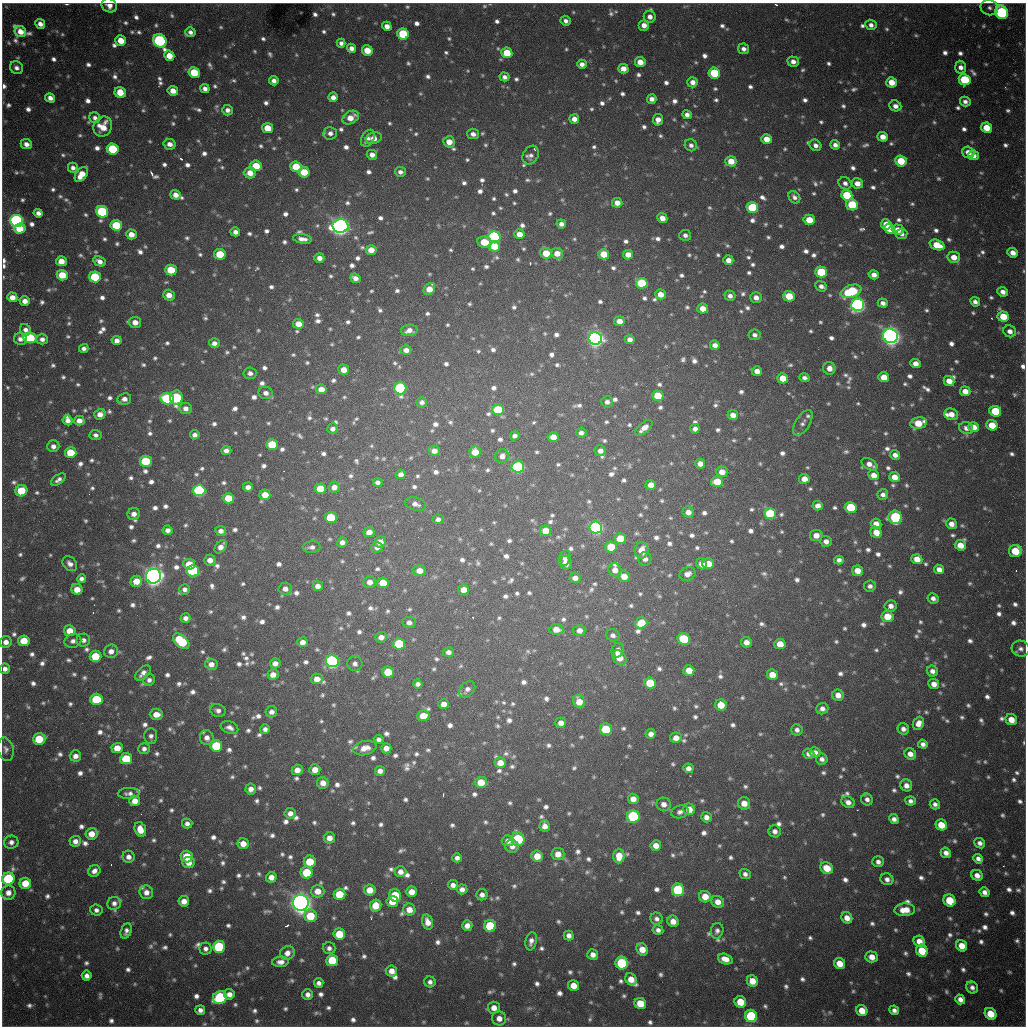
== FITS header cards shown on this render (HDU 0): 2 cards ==
NAXIS1  =                 1024 / length of data axis 1
NAXIS2  =                 1024 / length of data axis 2

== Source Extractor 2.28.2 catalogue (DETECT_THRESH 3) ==
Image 1024 x 1024 px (HDU 0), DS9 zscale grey, 1 PNG px = 1 image px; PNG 1028 x 1028 px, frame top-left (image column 1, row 1024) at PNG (2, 3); each listed source drawn as its Kron ellipse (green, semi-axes under 4 px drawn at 4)
Background 1020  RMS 26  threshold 77.4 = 3 sigma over >= 5 px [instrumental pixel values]
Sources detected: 1487; of the 1487, the 500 brightest by FLUX_AUTO listed and drawn (987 fainter detections omitted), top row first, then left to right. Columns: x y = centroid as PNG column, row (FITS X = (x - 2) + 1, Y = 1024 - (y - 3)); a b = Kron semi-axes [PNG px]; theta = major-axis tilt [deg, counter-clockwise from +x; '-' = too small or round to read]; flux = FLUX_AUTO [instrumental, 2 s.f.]
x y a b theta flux
109 5 8 6 -31 1.4e+04
989 8 9 7 -19 7.4e+03
1002 12 7 6 - 2.8e+05
650 17 6 6 - 1.2e+04
565 21 5 5 - 8.1e+03
40 24 5 4 - 1.2e+04
644 25 5 5 - 1.4e+04
871 25 6 5 - 8.5e+03
387 26 5 4 - 1.3e+04
20 32 6 5 - 2.0e+04
190 32 5 4 - 7.6e+03
403 34 6 5 - 1.1e+05
121 41 5 5 - 3.0e+04
160 41 7 6 - 3.2e+05
341 43 4 4 - 7.4e+03
351 48 5 4 - 1.0e+04
743 49 6 5 - 8.9e+03
367 50 5 5 - 3.2e+04
507 53 5 5 - 5.2e+04
169 56 5 5 - 2.9e+04
640 62 5 5 - 2.1e+04
793 62 5 5 - 1.1e+04
582 64 5 4 - 1.0e+04
961 67 6 5 - 1.0e+04
16 68 7 6 - 8.5e+03
623 69 5 4 - 1.8e+04
194 72 6 5 - 6.7e+04
714 73 6 5 - 8.9e+04
504 77 5 4 - 7.7e+03
965 80 6 5 - 1.1e+05
274 81 5 4 - 9.4e+03
692 82 5 5 - 1.3e+04
892 82 5 5 - 2.8e+04
205 88 5 4 - 9.2e+03
173 91 5 4 - 1.8e+04
120 92 6 5 - 3.6e+04
333 97 5 4 - 1.1e+04
50 98 5 4 - 1.1e+04
652 99 5 4 - 1.1e+04
965 101 5 5 - 8.1e+03
895 106 6 5 - 1.1e+04
227 110 5 5 - 8.6e+03
687 115 5 4 - 9.6e+03
95 118 6 5 - 7.4e+03
351 118 9 6 30 2.5e+04
574 119 5 4 - 1.4e+04
658 120 6 5 - 1.5e+04
103 127 10 9 - 3.4e+04
268 128 5 5 - 3.9e+04
987 128 5 5 - 3.6e+04
330 133 7 6 - 9.4e+03
473 134 6 5 - 9.8e+03
883 137 5 4 - 1.7e+04
368 138 9 6 59 7.6e+03
374 138 8 5 18 1.9e+04
767 139 5 5 - 2.5e+04
449 142 6 5 - 2.1e+04
26 144 6 5 - 1.2e+04
170 144 6 5 - 1.2e+04
691 145 6 6 - 8.1e+03
815 145 6 5 - 8.9e+03
835 145 5 4 - 1.0e+04
113 149 6 5 - 1.2e+05
968 152 6 5 - 1.8e+04
372 155 5 5 - 1.2e+04
531 155 10 7 59 8.8e+03
973 155 5 5 - 1.1e+04
731 161 5 5 - 3.1e+04
901 161 6 5 - 5.6e+04
256 166 6 5 - 5.0e+04
296 167 6 5 - 5.5e+04
73 168 5 5 - 8.2e+03
304 172 6 5 - 4.6e+04
400 172 5 5 - 7.4e+03
250 173 6 5 - 2.2e+04
81 175 8 5 53 2.9e+04
845 183 7 6 - 8.8e+03
857 183 6 5 - 1.7e+04
176 195 5 4 - 1.6e+04
847 195 6 5 - 8.2e+04
794 197 7 5 -52 7.6e+03
617 203 5 5 - 1.7e+04
852 205 6 5 - 9.3e+04
752 208 6 5 - 1.5e+05
102 212 6 5 - 2.0e+05
38 213 5 4 - 9.0e+03
662 218 5 4 - 1.5e+04
809 220 6 5 - 4.2e+04
17 221 6 6 - 6.0e+05
561 224 5 4 - 9.1e+03
886 224 5 5 - 2.5e+04
116 225 6 5 - 9.1e+04
341 226 8 7 - 1.3e+06
20 229 6 5 - 3.8e+04
890 229 5 5 - 2.6e+04
898 230 6 5 - 1.9e+04
235 232 5 4 - 1.0e+04
131 234 5 5 - 2.1e+04
519 234 5 5 - 1.9e+04
902 234 5 5 - 7.6e+03
685 235 6 5 - 7.4e+03
494 237 6 5 - 3.4e+05
302 239 9 5 -9 1.2e+04
484 242 7 5 -11 4.6e+04
937 245 8 5 -20 4.0e+04
494 246 6 5 - 4.7e+04
371 250 5 5 - 2.4e+04
546 253 6 5 - 4.0e+04
557 253 6 5 - 2.0e+04
1013 253 5 4 - 1.6e+04
220 254 6 5 - 5.6e+04
604 254 5 5 - 4.1e+04
628 255 5 4 - 1.9e+04
954 257 6 5 - 2.2e+04
319 258 5 4 - 1.3e+04
728 260 5 5 - 1.5e+04
61 261 5 5 - 2.4e+04
99 261 6 4 -26 1.1e+04
171 270 6 5 - 6.0e+04
821 272 6 5 - 9.1e+04
62 275 5 5 - 4.7e+04
874 275 5 4 - 1.4e+04
95 277 6 5 - 1.1e+05
355 278 5 4 - 1.0e+04
642 283 6 5 - 1.2e+05
821 286 6 5 - 9.3e+03
429 289 6 5 - 2.9e+04
851 291 11 6 21 1.4e+05
1003 292 5 5 - 1.2e+04
660 294 5 5 - 2.2e+04
169 295 6 5 - 1.8e+04
730 296 5 5 - 8.5e+03
789 296 6 5 - 4.4e+04
12 297 5 4 - 1.7e+04
756 298 5 5 - 1.4e+04
25 301 5 5 - 1.3e+04
975 302 5 4 - 8.3e+03
883 303 5 4 - 9.1e+03
858 305 6 6 - 7.6e+05
703 308 5 5 - 2.1e+04
1003 316 6 5 - 4.3e+04
619 321 5 5 - 1.7e+04
135 322 6 5 - 1.7e+04
298 324 5 5 - 2.5e+04
25 330 6 5 - 9.4e+03
409 330 8 5 4 1.4e+04
1010 331 6 5 - 1.3e+04
754 335 6 5 - 7.8e+03
890 336 7 7 - 1.5e+06
30 338 7 5 -7 1.4e+05
595 338 7 6 - 1.0e+06
20 339 6 6 - 9.8e+03
42 339 6 5 - 9.2e+03
117 340 5 4 - 1.1e+04
630 340 5 4 - 1.1e+04
214 343 5 5 - 1.0e+04
715 345 5 4 - 1.2e+04
84 348 5 4 - 7.4e+03
406 350 5 5 - 1.2e+04
915 364 5 4 - 1.5e+04
829 368 6 6 - 1.7e+04
344 370 5 5 - 2.3e+04
757 371 5 4 - 1.7e+04
250 373 6 5 - 8.1e+03
884 377 5 5 - 2.7e+04
783 378 5 5 - 3.7e+04
804 378 5 4 - 7.8e+03
949 381 5 5 - 2.0e+04
400 388 6 6 - 2.7e+05
321 389 5 5 - 1.8e+04
965 391 5 5 - 1.7e+04
266 393 7 6 - 1.0e+04
658 396 6 5 - 5.1e+04
176 398 7 6 - 2.0e+05
124 399 7 5 12 1.1e+04
167 399 7 5 -14 2.0e+05
422 402 5 5 - 8.0e+03
607 402 6 5 - 8.7e+03
186 408 6 5 - 1.1e+04
498 410 6 5 - 1.0e+05
995 411 6 5 - 8.8e+04
100 414 6 5 - 1.3e+04
951 414 7 5 -19 1.7e+04
733 415 5 5 - 1.6e+04
68 420 5 5 - 1.0e+04
79 421 5 5 - 1.5e+04
803 423 14 7 58 9.6e+03
918 423 8 5 11 4.4e+04
992 425 5 5 - 4.1e+04
973 427 5 5 - 2.0e+04
644 428 10 5 40 1.6e+04
966 428 7 6 - 1.0e+04
333 429 5 5 - 8.6e+03
695 429 5 4 - 9.1e+03
581 433 5 5 - 7.6e+03
96 435 6 5 - 7.4e+03
195 435 5 4 - 8.7e+03
515 436 5 4 - 7.7e+03
553 437 5 5 - 2.2e+04
272 444 6 5 - 6.5e+04
53 446 6 6 - 9.9e+03
226 451 5 4 - 1.0e+04
434 451 5 5 - 1.3e+04
600 451 5 5 - 1.0e+04
475 452 5 5 - 3.1e+04
71 453 6 5 - 5.8e+04
895 455 5 4 - 1.1e+04
502 456 7 6 - 1.2e+04
146 461 6 5 - 9.0e+04
700 464 5 5 - 1.5e+04
870 464 9 5 -29 1.4e+04
518 467 6 6 - 3.0e+05
722 472 5 5 - 2.0e+04
401 474 5 5 - 1.1e+04
874 475 5 5 - 1.8e+04
894 477 5 5 - 2.1e+04
58 479 8 4 36 7.9e+03
804 479 5 5 - 2.0e+04
378 482 5 4 - 7.4e+03
717 482 6 5 - 4.5e+04
651 485 5 5 - 2.0e+04
248 487 5 4 - 9.9e+03
334 487 6 5 - 1.3e+04
320 489 5 5 - 5.3e+04
199 490 6 5 - 3.1e+05
21 491 6 5 - 7.1e+04
265 495 5 5 - 2.6e+04
883 495 5 5 - 7.8e+03
228 498 5 5 - 4.5e+04
415 504 11 6 -16 1.0e+04
818 506 5 4 - 1.2e+04
851 507 6 5 - 9.6e+04
688 512 6 5 - 1.3e+04
770 513 6 5 - 1.2e+05
134 514 6 6 - 1.2e+04
331 517 6 5 - 8.9e+04
895 517 7 6 - 2.1e+05
438 519 5 4 - 8.1e+03
876 524 5 5 - 1.8e+04
951 524 5 5 - 1.4e+04
596 527 6 6 - 5.1e+05
168 530 5 4 - 9.7e+03
221 531 5 5 - 1.0e+04
545 531 5 5 - 2.7e+04
369 532 5 5 - 1.6e+04
876 532 6 5 - 2.4e+04
816 535 6 5 - 1.7e+04
620 538 6 5 - 4.8e+04
826 541 6 5 - 1.1e+04
342 542 5 5 - 9.4e+03
380 542 6 5 - 1.6e+04
960 545 5 5 - 2.7e+04
221 547 7 5 51 1.4e+04
312 547 9 6 4 8.0e+03
377 547 6 5 - 8.5e+03
611 547 6 5 - 6.0e+04
642 550 8 7 - 2.5e+04
1015 551 6 6 - 6.0e+04
565 558 8 5 76 1.1e+04
645 559 6 6 - 9.6e+03
917 559 5 5 - 2.4e+04
210 560 6 5 - 1.4e+04
839 560 5 4 - 8.3e+03
566 563 7 5 -59 1.6e+04
70 564 8 6 -45 9.0e+03
189 564 6 5 - 3.6e+04
701 564 6 5 - 1.3e+04
708 564 6 5 - 3.8e+04
939 569 5 4 - 1.4e+04
615 570 7 6 - 1.6e+04
193 571 6 5 - 2.2e+05
419 571 6 5 - 2.0e+04
857 571 5 5 - 2.1e+04
687 574 8 6 25 1.3e+04
154 576 7 7 - 1.5e+06
624 576 6 5 - 2.0e+04
575 578 5 5 - 1.1e+04
81 579 4 4 - 7.4e+03
136 581 6 5 - 2.8e+04
370 582 6 5 - 1.3e+04
383 583 6 5 - 3.4e+04
318 586 5 5 - 1.1e+04
870 586 6 5 - 7.7e+03
77 589 5 5 - 2.6e+04
185 589 5 5 - 8.0e+03
285 589 6 6 - 1.2e+04
464 590 5 5 - 2.0e+04
933 598 5 5 - 8.6e+03
891 606 6 5 - 1.2e+04
887 617 6 5 - 3.5e+04
185 618 5 4 - 9.3e+03
409 622 6 5 - 8.3e+03
641 623 6 5 - 5.3e+04
556 629 7 5 -6 2.0e+04
579 630 6 5 - 1.3e+04
70 631 6 5 - 2.8e+04
613 635 7 6 - 7.9e+03
381 637 6 5 - 1.2e+04
684 639 6 5 - 1.2e+05
83 640 7 6 - 8.5e+03
24 641 5 5 - 4.2e+04
73 641 8 7 - 8.5e+03
181 641 9 6 -42 1.2e+05
6 642 6 6 - 1.2e+04
302 642 5 5 - 1.3e+04
746 642 5 5 - 1.4e+04
399 644 6 6 - 1.2e+05
780 644 5 5 - 2.9e+04
1021 649 9 8 - 8.5e+03
618 650 7 6 - 1.2e+04
111 651 7 6 - 1.3e+04
448 652 5 5 - 9.1e+03
95 656 6 5 - 6.1e+04
620 658 8 6 -54 2.9e+04
332 661 6 6 - 5.3e+05
275 663 5 5 - 1.1e+04
211 664 6 5 - 1.4e+04
355 664 7 7 - 8.2e+03
5 669 5 5 - 9.9e+03
689 670 5 5 - 2.8e+04
932 671 6 5 - 1.0e+04
388 672 6 5 - 5.8e+04
143 673 9 5 44 1.2e+04
273 675 5 5 - 1.6e+04
772 675 5 5 - 2.9e+04
317 679 6 5 - 1.8e+04
149 680 6 5 - 7.8e+03
650 683 6 5 - 6.6e+04
418 684 5 4 - 7.4e+03
934 684 5 5 - 1.4e+04
467 689 9 6 47 8.8e+03
838 695 6 5 - 1.7e+04
97 699 6 6 - 1.1e+05
579 702 7 5 -66 2.9e+04
444 704 5 5 - 1.5e+04
721 705 6 5 - 3.8e+04
822 709 6 5 - 1.0e+04
218 710 8 6 -17 8.7e+03
271 712 6 5 - 1.1e+04
156 714 7 5 -1 2.1e+04
423 716 6 5 - 3.8e+04
1011 720 6 5 - 2.5e+04
561 723 5 5 - 1.4e+04
918 723 7 5 67 1.4e+04
230 728 9 6 -22 9.6e+03
265 729 5 5 - 8.0e+03
606 729 6 6 - 8.8e+04
903 729 6 5 - 9.4e+03
797 730 5 5 - 7.7e+03
651 734 5 5 - 1.1e+04
151 736 8 6 87 7.4e+03
207 738 7 7 - 1.2e+04
676 738 6 5 - 1.6e+04
39 739 6 5 - 6.2e+04
379 739 5 4 - 7.4e+03
923 744 5 4 - 8.1e+03
216 746 6 5 - 9.7e+04
117 748 5 5 - 2.8e+04
365 748 12 7 12 2.1e+04
386 748 5 5 - 1.5e+04
6 749 12 8 -77 8.5e+03
144 749 6 5 - 7.4e+03
815 752 6 5 - 1.1e+04
809 754 5 5 - 1.1e+04
910 754 6 5 - 1.5e+04
75 756 5 5 - 1.3e+04
126 759 6 5 - 8.7e+04
822 759 6 5 - 8.9e+03
500 763 5 5 - 2.1e+04
688 768 5 5 - 1.0e+04
297 770 5 5 - 1.8e+04
315 770 5 5 - 2.0e+04
380 771 5 5 - 1.0e+04
481 782 6 5 - 3.7e+04
323 783 6 5 - 1.6e+04
906 785 6 5 - 1.2e+04
251 789 5 5 - 1.3e+04
129 793 11 5 2 8.7e+03
633 799 5 5 - 1.7e+04
867 799 6 5 - 7.8e+03
135 801 5 5 - 2.0e+04
910 801 5 4 - 7.6e+03
848 802 7 5 -33 1.2e+04
744 803 6 6 - 1.9e+04
664 804 7 6 - 1.2e+04
935 804 5 5 - 7.4e+03
689 809 6 5 - 2.4e+04
680 812 9 6 17 7.7e+03
290 813 5 5 - 1.2e+04
633 816 6 6 - 2.5e+05
706 817 5 5 - 1.2e+04
894 819 5 4 - 9.3e+03
187 824 5 5 - 8.4e+03
941 825 6 5 - 3.7e+04
545 826 6 5 - 1.4e+04
140 830 7 5 -73 2.5e+04
775 831 6 6 - 9.6e+03
91 834 6 5 - 2.3e+04
329 838 6 5 - 1.5e+04
518 839 7 6 - 1.5e+05
75 841 6 5 - 1.1e+04
508 841 6 5 - 1.2e+04
11 842 7 6 - 8.9e+03
980 843 5 5 - 8.7e+03
243 844 6 5 - 2.0e+04
512 846 7 6 - 1.0e+04
656 846 5 5 - 1.8e+04
946 853 5 5 - 1.2e+04
558 854 6 6 - 2.1e+04
187 856 6 6 - 5.0e+04
537 856 5 5 - 2.7e+04
619 856 7 5 90 2.7e+04
128 857 6 6 - 1.0e+04
457 858 5 4 - 7.6e+03
978 859 5 4 - 8.1e+03
310 862 6 6 - 5.1e+04
878 862 5 5 - 8.3e+03
189 863 6 5 - 1.6e+04
827 868 6 5 - 3.7e+04
94 871 6 5 - 1.1e+04
400 872 6 5 - 1.3e+04
307 873 6 6 - 7.7e+04
745 874 5 5 - 7.4e+03
977 875 6 5 - 1.3e+04
271 877 5 5 - 1.6e+04
8 879 6 6 - 1.8e+05
887 879 6 6 - 9.3e+03
25 883 6 5 - 4.0e+04
453 885 5 5 - 9.6e+03
462 889 5 5 - 1.1e+04
370 890 5 5 - 2.6e+04
678 890 6 6 - 1.8e+05
318 891 6 6 - 2.1e+04
146 892 7 6 - 1.3e+04
411 892 5 5 - 2.1e+04
984 892 5 4 - 1.0e+04
8 893 7 7 - 1.5e+04
339 894 6 5 - 6.3e+04
395 895 6 6 - 6.0e+04
482 895 5 5 - 9.4e+03
705 897 6 5 - 2.9e+04
949 900 6 6 - 5.4e+04
184 901 5 5 - 1.6e+04
392 902 6 5 - 2.8e+04
718 902 6 5 - 1.7e+04
114 903 7 6 - 9.1e+03
301 903 8 8 - 1.8e+06
376 906 6 5 - 3.4e+04
96 910 6 5 - 7.9e+03
409 910 6 6 - 2.0e+04
905 910 10 6 2 3.0e+04
310 916 6 6 - 6.1e+04
847 918 6 5 - 1.6e+04
657 919 6 6 - 7.4e+03
673 921 6 5 - 1.8e+04
428 922 7 5 -74 1.7e+04
467 926 5 5 - 1.4e+04
490 926 6 6 - 9.9e+04
658 930 5 4 - 8.0e+03
126 931 8 5 68 8.0e+03
717 931 8 6 73 7.6e+03
339 934 6 6 - 5.8e+04
569 935 5 5 - 9.7e+03
531 941 9 5 79 1.0e+04
919 941 6 5 - 1.8e+04
962 946 6 5 - 2.9e+04
219 947 6 6 - 1.5e+05
329 948 6 6 - 7.6e+03
205 949 6 6 - 8.4e+03
642 949 6 5 - 2.4e+04
922 951 6 5 - 5.6e+04
287 953 7 6 - 1.4e+04
593 955 5 5 - 1.3e+04
872 957 6 5 - 1.7e+04
725 959 7 5 -19 1.8e+04
332 960 6 6 - 6.9e+04
280 962 8 5 4 1.1e+04
622 963 6 6 - 1.4e+05
839 963 6 5 - 2.7e+04
392 971 6 5 - 1.5e+04
87 976 5 5 - 9.9e+03
631 979 6 5 - 2.4e+04
752 981 6 5 - 2.7e+04
430 982 5 5 - 7.7e+03
319 983 5 4 - 8.1e+03
573 986 5 5 - 2.3e+04
972 987 6 5 - 8.5e+03
229 994 5 5 - 1.2e+04
308 994 5 5 - 9.7e+03
220 997 7 6 - 2.2e+05
960 999 5 4 - 1.2e+04
740 1002 6 5 - 4.1e+04
640 1003 6 5 - 4.1e+04
494 1008 6 6 - 1.6e+04
200 1010 5 4 - 8.5e+03
894 1010 5 4 - 8.0e+03
862 1011 6 5 - 2.9e+04
990 1014 6 5 - 4.5e+04
751 1016 6 6 - 1.7e+05
499 1018 7 7 - 1.5e+04
At the frame edge (FLAGS 8, measured only in part): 3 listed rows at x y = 109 5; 1002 12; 5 669
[987 fainter detections neither listed nor drawn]

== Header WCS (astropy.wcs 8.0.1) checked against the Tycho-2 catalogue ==
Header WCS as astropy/WCSLIB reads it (CRVAL/CRPIX/CD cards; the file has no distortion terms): RA---TAN/DEC--TAN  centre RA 19:04:11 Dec -20:33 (286.05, -20.56 deg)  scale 1.18 arcsec/px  FOV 20.1' x 20.2'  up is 0 deg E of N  parity flipped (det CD > 0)
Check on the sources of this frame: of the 60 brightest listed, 19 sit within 2.0 arcsec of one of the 22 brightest Tycho-2 stars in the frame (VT <= 11.99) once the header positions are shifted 0.15 arcsec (0.07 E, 0.13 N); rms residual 0.68 arcsec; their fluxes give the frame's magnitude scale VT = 25.11 - 2.5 log10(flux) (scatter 0.27 mag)
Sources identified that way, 19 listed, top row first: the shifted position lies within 2.0 arcsec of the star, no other Tycho-2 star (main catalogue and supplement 1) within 4.0 arcsec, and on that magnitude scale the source's flux lands within +1.5 / -3 mag of the star's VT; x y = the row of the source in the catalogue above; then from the Tycho-2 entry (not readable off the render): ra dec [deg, ICRS J2000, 3 dp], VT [Tycho-2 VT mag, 2 dp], TYC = Tycho-2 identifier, HIP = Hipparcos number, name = IAU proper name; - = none
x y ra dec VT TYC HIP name
1002 12 286.217 -20.394 11.45 6291-2348-1 - -
160 41 285.922 -20.401 11.84 6290-1553-1 - -
113 149 285.906 -20.437 11.70 6290-1190-1 - -
102 212 285.902 -20.457 11.63 6290-1914-1 - -
17 221 285.872 -20.460 10.93 6290-2349-1 - -
494 237 286.039 -20.466 11.64 6291-2563-1 - -
858 305 286.166 -20.490 11.06 6291-1861-1 - -
890 336 286.177 -20.500 9.72 6291-280-1 - -
595 338 286.074 -20.500 10.56 6291-2482-1 - -
400 388 286.006 -20.516 11.38 6291-2555-1 - -
199 490 285.935 -20.549 11.40 6290-1670-1 - -
596 527 286.074 -20.562 10.72 6291-940-1 - -
154 576 285.919 -20.577 9.38 6290-1734-1 - -
332 661 285.981 -20.605 11.19 6290-1602-1 - -
633 816 286.086 -20.657 11.94 6295-2470-1 - -
8 879 285.867 -20.676 11.61 6294-311-1 - -
678 890 286.102 -20.681 11.90 6295-452-1 - -
301 903 285.970 -20.684 9.47 6294-85-1 - -
622 963 286.082 -20.705 11.99 6295-205-1 - -